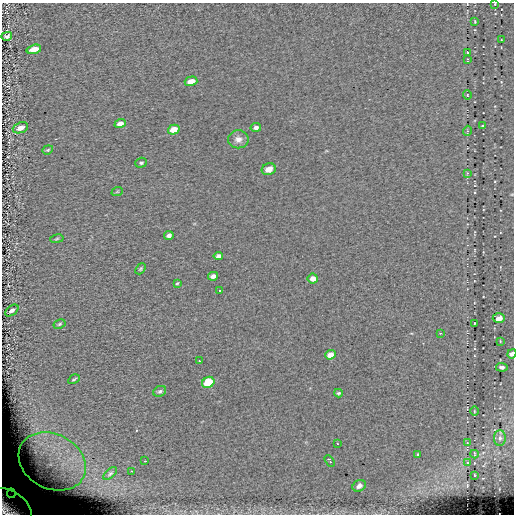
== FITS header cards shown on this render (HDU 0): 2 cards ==
NAXIS1  =                  512 / length of data axis 1
NAXIS2  =                  512 / length of data axis 2

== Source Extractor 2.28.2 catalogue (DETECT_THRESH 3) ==
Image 512 x 512 px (HDU 0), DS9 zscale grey, 1 PNG px = 1 image px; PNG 516 x 516 px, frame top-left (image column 1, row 512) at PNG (2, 3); each listed source drawn as its Kron ellipse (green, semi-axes under 4 px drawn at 4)
Background 0.141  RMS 5.5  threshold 16.5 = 3 sigma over >= 5 px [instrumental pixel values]
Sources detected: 59; all 59 listed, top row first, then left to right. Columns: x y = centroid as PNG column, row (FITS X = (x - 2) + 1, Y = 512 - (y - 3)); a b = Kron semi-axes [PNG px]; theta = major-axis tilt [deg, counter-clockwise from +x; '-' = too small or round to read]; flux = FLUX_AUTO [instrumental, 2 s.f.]
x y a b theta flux
495 4 2 2 - 210
475 21 3 2 - 250
7 36 5 4 - 970
501 40 3 2 - 220
34 49 7 4 15 3700
467 53 4 3 - 340
467 59 3 2 - 290
191 81 6 4 16 3600
467 95 4 4 - 350
120 124 6 4 19 2200
483 126 4 2 - 320
256 127 5 4 - 1200
20 128 8 5 20 2700
174 130 6 5 - 4900
467 131 5 3 - 350
238 139 10 9 - 2300
48 150 5 4 - 450
141 163 6 5 - 680
269 169 7 5 20 3200
467 173 4 3 - 340
117 192 6 3 19 330
169 235 5 4 - 1500
57 239 7 3 10 450
218 256 5 4 - 1300
140 269 6 4 50 530
213 276 5 4 - 1500
313 278 5 5 - 2300
177 283 4 3 - 400
220 291 2 2 - 310
12 310 8 4 36 1100
499 318 6 5 - 2800
59 324 6 4 28 530
474 324 4 2 - 300
440 333 3 2 - 240
500 341 3 2 - 270
512 354 5 4 - 1700
330 355 5 4 - 3800
199 361 3 2 - 2400
502 367 6 4 -6 1100
74 379 6 2 30 430
208 382 6 5 - 12000
160 391 6 5 - 780
338 393 4 3 - 590
474 411 4 3 - 290
500 438 8 6 89 1200
337 443 2 2 - 290
467 443 3 2 - 220
417 454 3 2 - 430
474 454 4 2 - 340
52 461 35 27 -27 35000
145 461 2 2 - 320
330 461 6 3 -59 1200
467 463 3 2 - 250
132 471 3 2 - 390
110 473 8 4 42 690
474 475 3 2 - 180
359 486 7 5 30 1900
11 493 5 4 - 680
10 507 25 15 -35 26000
At the frame edge (FLAGS 8, measured only in part): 3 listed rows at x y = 495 4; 512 354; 10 507